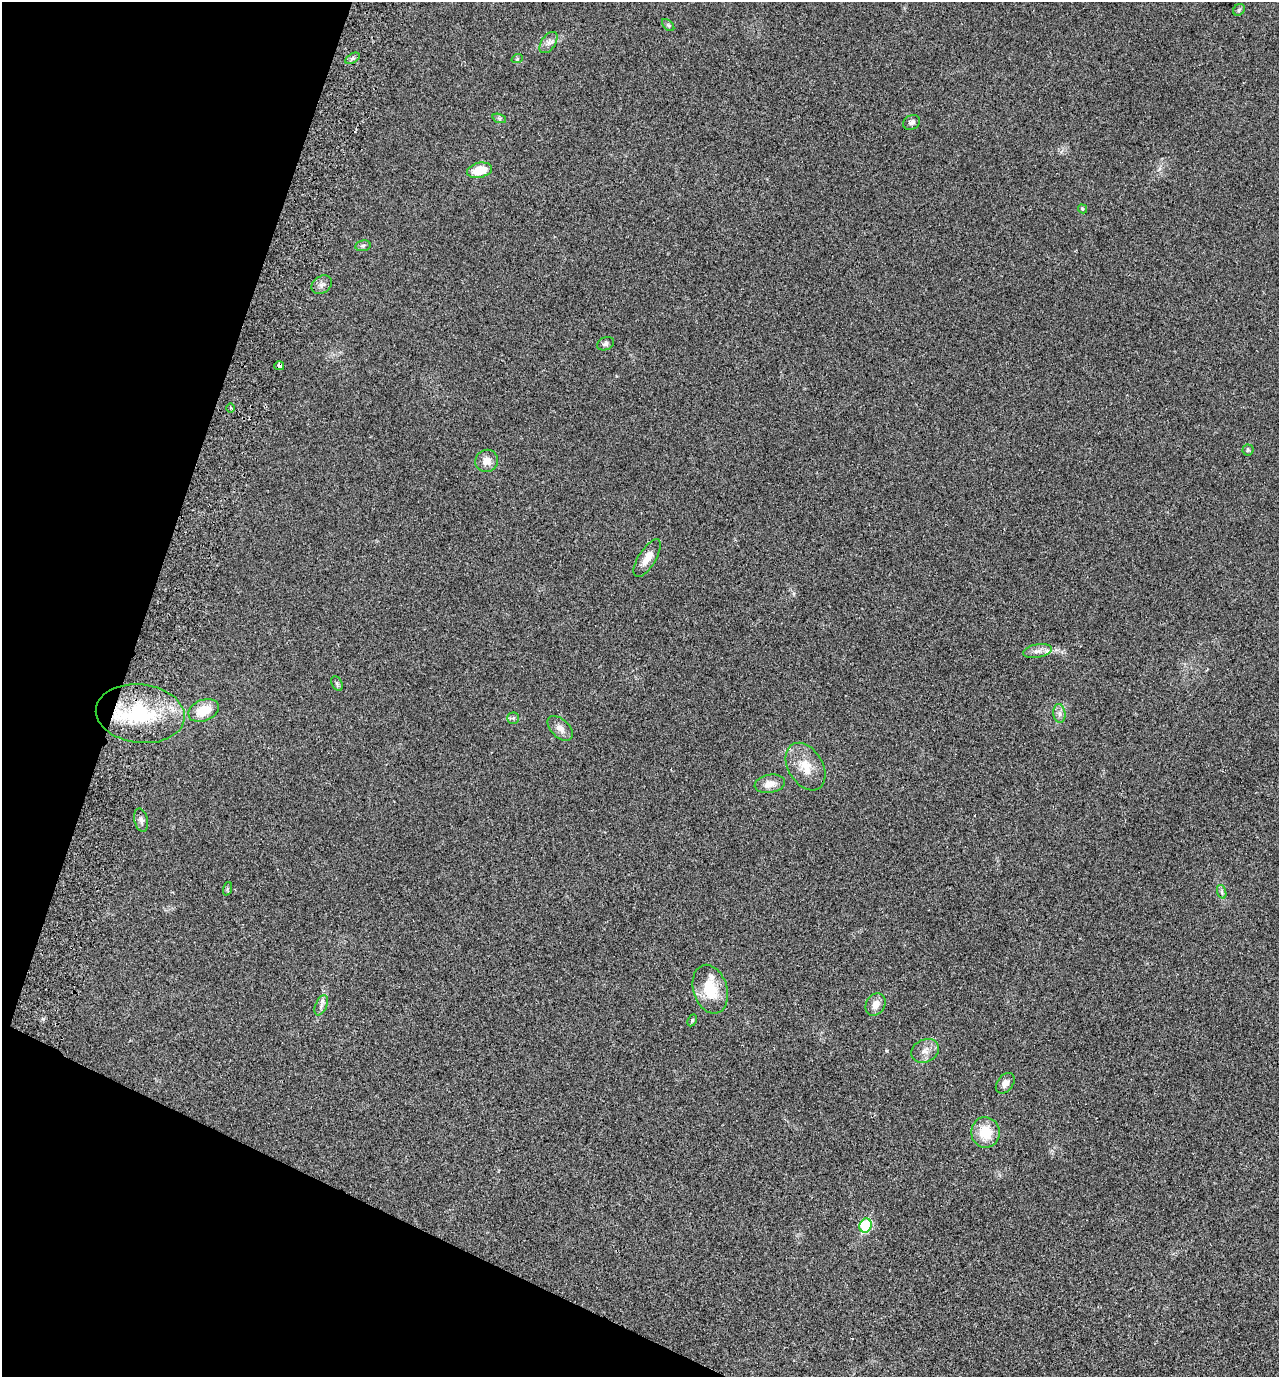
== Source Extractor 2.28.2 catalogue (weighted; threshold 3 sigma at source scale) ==
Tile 9 of 4 x 4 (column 1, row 3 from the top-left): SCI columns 325-1601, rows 1401-2775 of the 5624 x 5552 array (HDU 1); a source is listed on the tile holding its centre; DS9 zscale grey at full resolution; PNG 1281 x 1379 px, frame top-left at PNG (2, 2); each listed source drawn as its Kron ellipse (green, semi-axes under 4 px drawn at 4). Shown black and unused: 18% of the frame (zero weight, under 2 of 3 exposures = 3% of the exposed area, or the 3 px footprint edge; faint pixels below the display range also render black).
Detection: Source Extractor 2.28.2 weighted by HDU 2 'WHT'; one run over the whole footprint, this tile lists its part. Background 0.0204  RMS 0.0053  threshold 0.024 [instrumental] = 3 sigma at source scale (4.5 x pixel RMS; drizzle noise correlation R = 1.50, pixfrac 1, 0.05/0.05 arcsec/px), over >= 5 px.
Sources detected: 38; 1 inside a brighter listed object's ellipse — not listed separately; the other 37 listed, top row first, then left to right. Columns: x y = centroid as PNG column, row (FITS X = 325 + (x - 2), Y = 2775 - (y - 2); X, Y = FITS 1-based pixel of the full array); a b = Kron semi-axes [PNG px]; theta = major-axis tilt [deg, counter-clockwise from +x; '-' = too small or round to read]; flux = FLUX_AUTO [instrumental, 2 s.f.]
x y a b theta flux
1239 10 6 5 - 0.88
668 25 7 4 -45 0.98
549 43 12 7 55 2.5
353 58 8 4 31 1.2
517 59 6 3 19 0.58
499 118 7 4 -18 0.85
912 122 9 7 33 1.7
480 170 12 7 13 11
1082 209 5 4 - 0.72
363 246 8 5 8 1
322 285 11 8 34 2.3
605 344 9 6 23 1.4
279 366 5 4 - 4.5
231 408 4 3 - 0.64
1248 450 5 5 - 0.8
487 461 11 11 - 4.8
647 558 21 8 58 5.5
1037 651 14 6 10 3
337 684 8 5 -64 0.91
204 710 16 10 22 10
1059 713 9 6 -84 2
140 714 44 29 -6 44
513 718 5 5 - 0.94
560 728 15 9 -44 3.8
806 767 26 17 -58 11
770 784 15 9 11 4.8
141 820 12 6 -76 2
227 889 7 4 71 0.65
1222 892 7 4 -72 1.1
710 989 25 17 -73 16
876 1004 12 9 60 4
321 1005 11 5 67 1.9
692 1020 6 4 64 0.67
925 1051 14 11 26 4.2
1005 1083 11 7 52 3.1
985 1132 15 14 - 13
866 1225 7 6 - 35
Overlapping masked pixels (flux is a lower limit): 2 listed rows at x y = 279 366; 140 714
Unlisted compact peaks at least as high as the median listed source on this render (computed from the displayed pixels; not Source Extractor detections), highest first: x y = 887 1051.